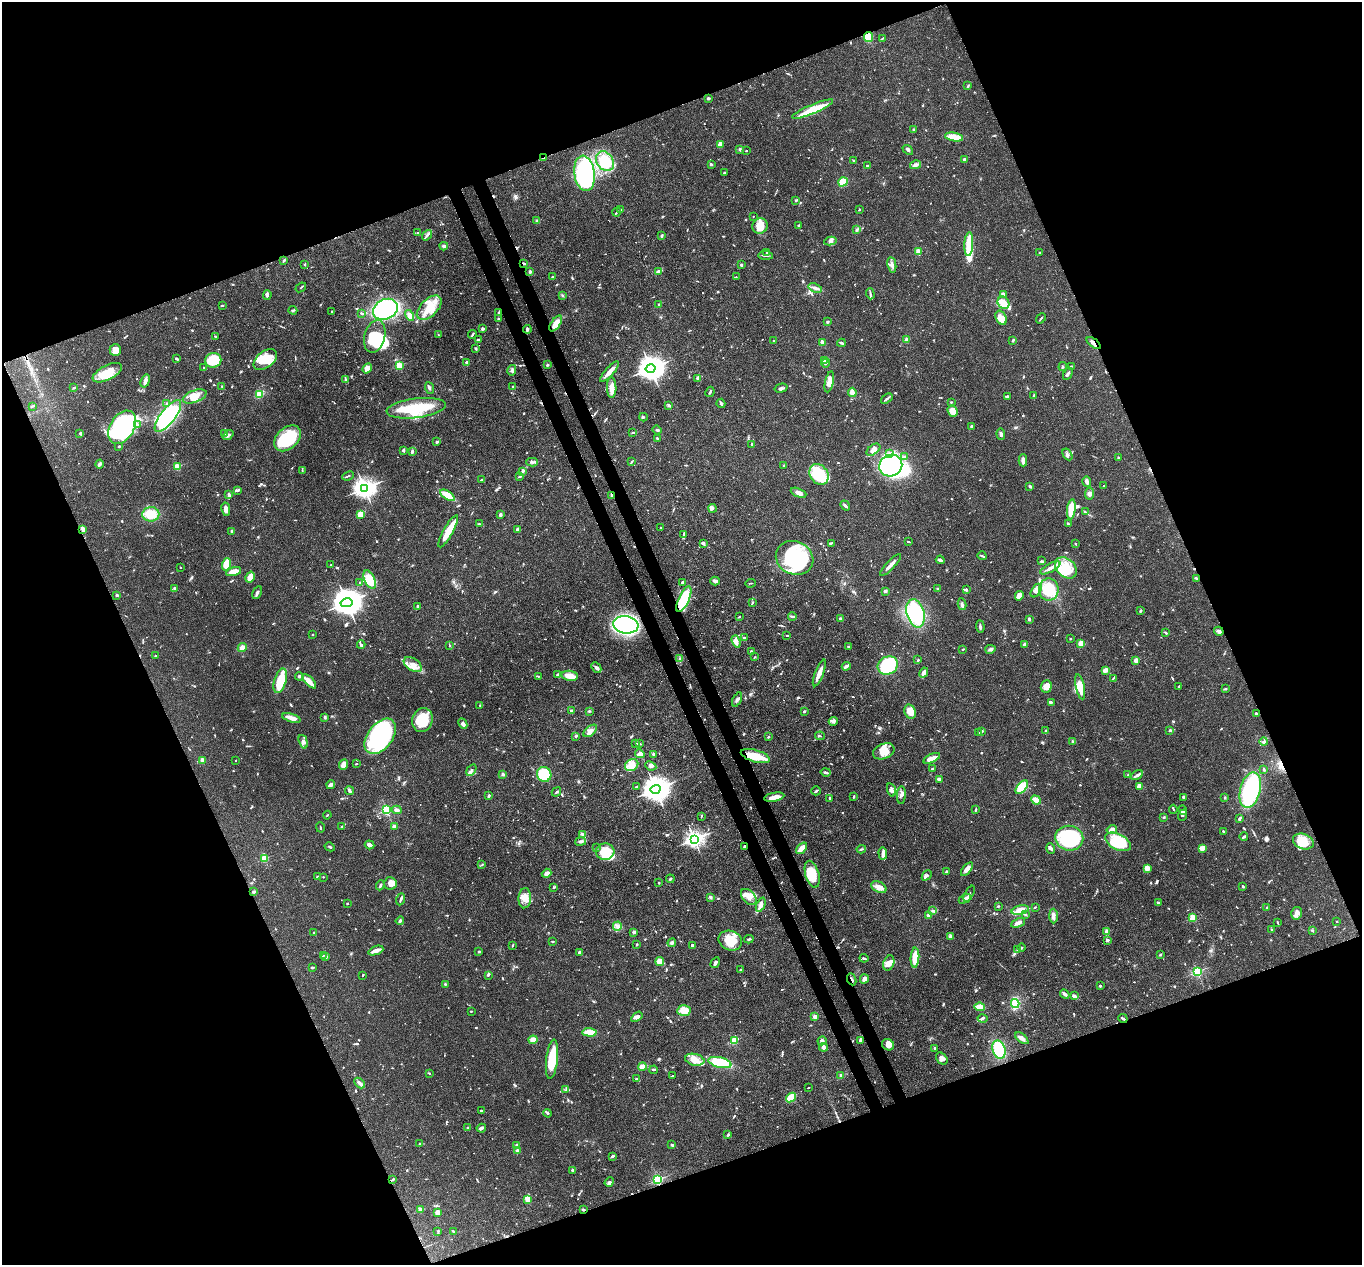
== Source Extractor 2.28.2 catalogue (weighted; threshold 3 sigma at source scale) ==
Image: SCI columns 98-5534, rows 337-5388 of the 5639 x 5584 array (HDU 1 of 3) = the unmasked area's bounding box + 8 px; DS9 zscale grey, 4 x 4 block average (1 PNG px = mean of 4 x 4 image px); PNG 1364 x 1267 px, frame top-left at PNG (2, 2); each listed source drawn as its Kron ellipse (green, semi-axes under 4 px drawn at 4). Shown black and unused: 43% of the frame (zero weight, under 3 of 4 exposures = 8% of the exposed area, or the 3 px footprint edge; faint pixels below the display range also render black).
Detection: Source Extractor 2.28.2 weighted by HDU 2 'WHT'. Background 0.0914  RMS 0.0038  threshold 0.0172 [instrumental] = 3 sigma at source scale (4.5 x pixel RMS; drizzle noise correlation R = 1.50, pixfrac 1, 0.05/0.05 arcsec/px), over >= 5 px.
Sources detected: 1227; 6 too faint to see at this stretch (4 x 4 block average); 16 inside a brighter object's white glare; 15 cosmic-ray / hot-pixel residue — neither listed nor drawn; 30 coinciding with a brighter row at this scale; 100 inside a brighter listed object's ellipse — not listed separately; of the other 1060, all 500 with FLUX_AUTO >= 1.85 (the completeness limit of this list) listed and drawn (560 fainter detections not listed), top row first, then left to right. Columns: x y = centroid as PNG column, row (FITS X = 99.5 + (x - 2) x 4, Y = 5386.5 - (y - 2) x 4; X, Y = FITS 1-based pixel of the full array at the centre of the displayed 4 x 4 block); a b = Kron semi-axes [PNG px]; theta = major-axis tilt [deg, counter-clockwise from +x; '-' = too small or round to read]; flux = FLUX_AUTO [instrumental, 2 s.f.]
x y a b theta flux
868 37 5 4 - 76
882 38 4 2 - 2.1
968 86 4 2 - 3
708 98 3 2 - 3.9
813 109 22 4 23 68
913 130 3 2 - 2.1
954 137 9 3 -10 34
720 145 4 3 - 11
740 149 3 2 - 4.2
746 150 2 2 - 3.7
908 150 6 3 -39 5.2
544 158 4 2 - 2.8
964 159 2 2 - 19
605 161 11 8 -56 71
854 161 4 2 - 2.4
711 164 2 2 - 3.7
916 165 5 3 - 6.8
868 166 3 2 - 3.3
724 172 2 2 - 6.1
584 173 18 10 -82 460
843 182 5 4 - 41
795 200 2 2 - 2.5
620 210 3 2 - 3.4
859 210 3 2 - 2.1
617 212 4 2 - 2.7
753 216 2 2 - 2.7
537 221 3 2 - 3.1
798 225 3 2 - 2.4
760 226 8 7 - 36
856 229 3 2 - 2.9
417 233 2 2 - 2.1
427 235 6 2 51 5.2
662 235 3 2 - 4.5
830 241 6 4 9 8.1
969 244 12 4 86 73
444 246 4 3 - 5.6
918 251 2 2 - 68
767 252 2 2 - 2.7
1040 252 3 2 - 2.1
766 255 7 2 -4 4.1
284 261 3 2 - 4.9
524 263 2 2 - 3.6
305 265 3 2 - 2.3
741 265 3 2 - 3.2
892 265 8 3 -81 8.3
658 271 3 2 - 2.8
530 272 2 2 - 22
553 277 2 2 - 2.7
736 277 2 2 - 2.3
301 287 6 2 39 2
815 288 7 3 -19 8.5
870 294 5 2 - 4.3
1003 294 2 2 - 16
267 295 5 2 - 4.2
562 296 3 2 - 1.9
1003 303 6 5 - 39
659 304 2 2 - 10
222 305 2 2 - 3
429 308 15 8 44 44
385 309 13 10 26 220
293 310 4 3 - 3.5
332 312 2 2 - 2.3
361 313 3 2 - 3.5
499 313 3 2 - 3.9
410 315 6 4 -61 11
1001 318 7 5 -65 21
1041 318 6 2 48 2.8
498 319 2 2 - 2.7
827 322 3 2 - 3.7
556 324 9 4 55 24
482 329 3 3 - 4.8
527 329 4 3 - 4
472 334 4 2 - 4.8
438 335 4 2 - 2.5
375 336 17 10 77 82
215 337 3 2 - 3.7
479 340 3 2 - 2.1
907 340 2 2 - 43
1013 340 3 2 - 4
774 341 2 2 - 2
822 342 3 2 - 11
841 343 4 2 - 4.2
1094 343 8 3 -37 12
476 348 3 2 - 2.8
115 350 6 5 - 20
177 359 3 2 - 4.2
265 359 13 8 37 46
213 360 8 7 - 78
825 360 3 2 - 9.3
467 362 3 2 - 6.4
826 363 4 2 - 3.7
399 365 2 2 - 170
547 365 3 2 - 2.8
1071 366 3 2 - 1.9
1063 367 4 2 - 2.1
203 368 2 2 - 2
367 368 5 3 - 13
651 368 5 4 - 3000
512 370 5 3 - 5.8
610 372 13 3 48 19
107 373 16 7 27 50
1068 374 7 3 62 5.3
697 378 4 3 - 3.4
345 379 4 2 - 3.6
145 381 7 3 72 11
829 382 11 4 78 18
222 386 2 2 - 2.1
513 387 3 2 - 2.3
74 388 3 2 - 2.4
429 388 6 2 -70 4.3
612 388 10 4 -89 17
781 388 6 3 16 5.2
710 392 5 2 - 2.8
852 392 4 3 - 17
259 394 3 2 - 33
1034 395 3 2 - 5.9
195 396 12 6 21 32
1007 396 4 2 - 3.9
887 399 6 2 35 4
951 402 2 2 - 3.2
167 403 3 3 - 3
721 403 4 2 - 7.3
669 405 4 2 - 6.5
32 406 4 2 - 2.2
416 408 30 9 7 110
952 411 6 4 -71 25
168 416 19 7 52 330
644 417 4 2 - 3.8
138 424 2 2 - 2.1
122 427 18 12 59 460
972 427 4 2 - 6.9
657 430 4 2 - 3.7
633 432 3 2 - 2.3
80 433 3 2 - 2.5
224 434 3 2 - 2
1001 434 6 3 -87 5.3
228 435 6 3 36 6
287 438 15 10 42 150
658 439 4 2 - 5.1
437 442 3 2 - 4.5
752 444 4 2 - 3.2
119 446 2 2 - 2.6
403 450 2 2 - 4.8
873 450 8 4 37 12
412 452 4 2 - 6.3
890 454 3 2 - 3.5
1067 454 6 3 -59 5.2
905 457 3 2 - 2.8
1118 458 2 2 - 2.7
1023 460 6 3 -89 11
532 462 6 2 1 5
632 462 4 2 - 2.7
100 464 4 3 - 6.1
891 465 12 10 28 590
178 466 2 2 - 110
784 466 2 2 - 3
302 470 4 2 - 2
523 471 4 2 - 3.2
819 474 11 9 -54 140
348 476 6 2 25 2.4
520 476 4 2 - 3.2
482 480 3 2 - 2
1087 481 5 3 - 7
1030 486 2 2 - 6.1
1104 486 2 2 - 2.5
364 488 4 3 - 1700
237 491 4 2 - 4.4
799 493 8 3 -23 13
1090 494 6 4 85 8
229 495 4 2 - 5.7
447 495 8 3 -34 52
611 495 3 2 - 2.2
845 506 5 2 - 4.6
712 508 4 3 - 4.1
226 509 7 4 -80 11
1071 509 10 4 82 51
1085 512 4 2 - 3.3
151 514 8 7 - 39
360 514 4 3 - 23
500 515 3 2 - 8
479 524 3 2 - 3
1068 524 4 2 - 3
661 528 3 2 - 2.1
83 529 3 2 - 16
517 529 3 2 - 4.8
232 531 3 2 - 3.9
448 531 18 4 61 42
683 534 3 2 - 2.1
908 541 2 2 - 2
703 543 4 2 - 6.1
831 543 4 2 - 2.3
1075 544 3 2 - 2
982 556 4 2 - 3.2
795 558 19 16 -26 240
940 560 4 3 - 5.4
1041 561 3 2 - 2.8
227 564 6 4 72 47
331 565 2 2 - 1.9
891 565 14 2 46 15
180 567 2 2 - 1.8
1050 568 11 3 28 11
1066 568 12 9 -42 50
233 572 8 3 17 27
250 577 6 3 60 25
1196 578 4 2 - 2.4
370 580 10 5 -66 55
715 581 4 3 - 7.5
360 583 3 2 - 2.4
682 583 3 2 - 5.4
750 583 5 2 - 2.3
174 588 2 2 - 17
938 589 3 2 - 2.5
966 590 2 2 - 4.8
1036 590 7 4 57 9.7
1049 590 11 10 - 68
885 591 3 2 - 5
257 593 7 3 62 5.8
117 595 2 2 - 16
1019 596 5 3 - 24
684 599 14 5 64 100
753 602 4 2 - 2.4
347 603 6 4 13 4300
962 604 6 3 -78 5.3
418 606 2 2 - 13
1140 611 3 2 - 2.6
915 613 14 8 -74 180
792 616 4 2 - 4.5
739 617 2 2 - 2.2
840 619 2 2 - 20
1029 619 2 2 - 6
626 625 13 8 -7 560
980 627 6 2 -86 5.2
1219 631 5 3 - 6.8
1166 633 3 2 - 3.6
313 635 2 2 - 4.4
787 636 3 2 - 1.9
745 638 2 2 - 4.9
1070 639 2 2 - 3.5
736 641 6 3 -72 18
1081 643 3 3 - 26
361 645 4 3 - 5.7
1025 645 3 2 - 6.6
450 646 4 2 - 1.9
242 647 4 4 - 12
849 647 3 2 - 2.3
963 649 2 2 - 2.1
990 649 5 3 - 5.6
751 651 2 2 - 4.1
155 655 2 2 - 2.5
755 657 2 2 - 2.1
680 658 2 2 - 1.9
918 660 2 2 - 3.3
1136 660 4 2 - 14
413 665 10 6 -34 19
888 665 10 9 - 170
846 666 4 3 - 6.4
596 668 6 3 -47 7.2
1105 670 4 2 - 19
819 673 14 2 69 29
924 673 5 3 - 13
557 675 2 2 - 4.1
299 676 4 3 - 4.2
538 676 3 2 - 2
570 676 8 5 -7 26
1113 678 3 2 - 2
280 681 13 6 74 75
309 681 9 3 -47 22
1046 687 6 5 - 16
1080 687 13 4 -78 32
1179 687 3 2 - 2.1
1226 689 3 2 - 3.1
737 699 8 3 64 7.4
1051 702 4 3 - 3.8
480 705 2 2 - 2.3
571 710 3 2 - 2.8
589 711 3 2 - 2
804 711 2 2 - 5.4
910 712 7 5 -68 28
1256 714 2 2 - 3.9
325 717 3 2 - 1.9
291 718 9 3 -17 23
422 720 12 10 76 67
833 721 4 3 - 6.4
463 723 6 3 -65 6.5
1170 730 3 3 - 2.9
590 731 8 4 40 11
981 731 3 2 - 7.5
1046 731 2 2 - 2.6
979 732 2 2 - 2
380 736 20 12 53 350
576 736 3 2 - 4.9
820 736 5 2 - 2.2
769 737 2 2 - 3.1
1073 741 3 3 - 2.7
303 742 7 4 -73 8
1264 742 4 3 - 5
636 744 3 2 - 2.3
639 744 3 2 - 2.5
884 751 11 7 22 32
640 754 5 4 - 14
653 754 2 2 - 20
755 756 15 6 -16 48
932 758 9 4 25 29
202 760 2 2 - 48
235 761 2 2 - 3.9
356 764 2 2 - 2.2
343 765 5 4 - 14
632 765 7 5 32 17
651 766 6 4 -25 6
933 769 2 2 - 4.3
1264 769 3 2 - 2.2
471 770 6 3 58 5.4
826 772 5 2 - 6
503 774 3 2 - 5
544 774 7 7 - 150
1128 775 3 2 - 2.3
1137 775 6 3 32 6.2
939 780 4 3 - 6.7
331 785 4 2 - 14
1139 786 4 3 - 14
636 787 2 2 - 2.2
1022 787 8 4 51 81
655 789 5 4 - 3200
891 790 7 4 -73 7.2
1250 790 18 10 75 210
349 791 4 2 - 6.8
816 791 5 2 - 3.8
556 792 5 2 - 2.4
489 795 4 2 - 2.7
901 795 9 4 87 9.3
854 796 3 2 - 2.1
774 797 10 3 11 24
1183 797 3 3 - 2.7
830 798 2 2 - 4.4
1225 798 3 3 - 2.4
1036 800 5 3 - 13
1173 809 4 2 - 2.3
387 810 2 2 - 330
397 810 5 3 - 14
976 810 4 2 - 2.5
1183 810 5 2 - 3.3
327 815 4 2 - 1.9
1182 815 6 3 67 7
701 816 3 2 - 2.1
1164 817 3 2 - 2.2
1240 818 4 2 - 4.1
342 826 3 2 - 2.5
394 826 4 3 - 5.6
320 827 5 2 - 2.1
1112 830 5 4 - 12
1224 832 3 2 - 4.5
583 834 4 2 - 3.6
1244 837 4 2 - 4.4
1069 838 14 12 -9 200
694 839 3 2 - 1200
580 842 5 3 - 7.3
1118 842 14 8 -27 110
1303 842 11 7 -20 46
369 845 5 3 - 7.6
330 847 5 2 - 3.1
744 847 3 2 - 2.7
597 848 4 2 - 2.2
802 848 7 2 50 29
1051 848 5 3 - 5.9
1202 848 4 3 - 21
861 849 4 2 - 3.2
605 852 9 8 - 71
883 853 6 4 -88 8.7
265 859 2 2 - 140
482 865 3 2 - 2.2
1147 868 3 3 - 23
967 869 8 4 50 16
946 872 3 2 - 3
547 873 5 3 - 11
812 874 14 7 -74 61
927 875 6 3 48 5.6
317 877 4 2 - 3.7
323 877 2 2 - 1.9
670 879 4 2 - 3
390 883 6 6 - 17
659 883 2 2 - 2.5
380 885 5 2 - 3.7
1243 886 3 2 - 2.6
554 887 4 2 - 2.2
879 887 8 5 -28 17
254 892 3 2 - 5.6
969 894 9 2 62 4.6
710 897 3 3 - 3.9
749 897 9 6 -46 16
525 898 10 6 85 21
401 899 6 2 67 5
965 899 6 3 27 7.4
1158 903 2 2 - 4.9
347 904 2 2 - 2.6
761 905 7 2 67 25
998 906 3 2 - 2.5
1035 907 3 2 - 1.9
1267 907 3 2 - 2.2
1020 910 9 4 14 27
933 911 4 2 - 3.3
1297 913 6 5 - 13
1025 914 3 2 - 2.8
928 916 3 2 - 5.3
1053 916 7 3 -89 14
1193 917 2 2 - 110
400 921 4 3 - 4.4
1337 921 2 2 - 2.3
1018 923 7 3 25 10
1278 923 3 2 - 2.5
617 926 4 3 - 6.8
1272 930 4 2 - 2.4
1312 930 4 2 - 2.5
634 932 2 2 - 30
1107 932 4 3 - 17
314 933 3 2 - 3.2
950 936 3 2 - 2.5
749 939 4 2 - 3.2
1107 940 4 3 - 3.8
730 941 12 9 -20 50
553 942 2 2 - 2.9
672 943 4 3 - 5.1
637 944 2 2 - 2.2
513 945 4 2 - 2.3
692 946 3 2 - 6.6
1021 948 4 2 - 3.1
1018 949 3 3 - 3.9
376 950 8 3 21 17
479 952 2 2 - 4.6
579 952 3 2 - 6.2
323 955 3 2 - 2.1
1160 955 2 2 - 2.5
326 956 3 2 - 4.7
864 958 4 2 - 4.4
915 958 10 4 86 43
660 962 4 3 - 24
715 963 6 3 59 6.5
889 963 8 5 70 20
312 967 3 2 - 3.8
741 970 3 2 - 3
1197 972 2 2 - 310
363 975 2 2 - 2.1
488 975 3 3 - 2.5
852 979 6 2 -65 3.3
864 979 4 3 - 11
445 984 3 2 - 2
1100 986 2 2 - 5.7
1065 994 5 3 - 7.8
1074 996 4 3 - 7.1
1015 1003 4 3 - 75
980 1007 5 3 - 44
684 1010 7 5 5 33
471 1011 2 2 - 2
637 1017 6 4 35 10
815 1017 2 2 - 50
1123 1018 5 2 - 4.5
982 1019 5 2 - 2.3
590 1032 7 3 -4 41
1022 1038 8 3 -38 13
533 1040 4 4 - 15
734 1040 2 2 - 120
860 1040 4 2 - 8.6
822 1041 4 4 - 5.8
888 1045 6 5 - 14
824 1047 4 4 - 6.6
935 1048 3 2 - 3.3
999 1050 9 6 -72 110
552 1059 20 6 84 83
942 1059 7 5 -48 12
695 1060 10 5 -13 21
720 1063 12 5 -13 67
642 1067 4 3 - 18
654 1070 4 2 - 2
429 1073 3 2 - 2.4
672 1076 3 2 - 2.2
841 1076 2 2 - 28
636 1079 3 2 - 4.7
359 1083 6 2 -45 12
808 1088 2 2 - 2
565 1090 4 2 - 2.4
791 1098 5 3 - 58
481 1111 3 2 - 2
548 1113 4 3 - 3.1
468 1128 2 2 - 2.6
481 1128 4 2 - 10
728 1135 3 2 - 4.3
419 1144 2 2 - 2
516 1145 3 2 - 3.1
672 1145 3 2 - 3.5
517 1151 4 4 - 4.4
612 1156 3 2 - 6.1
572 1170 2 2 - 16
658 1179 2 2 - 310
392 1180 3 2 - 4.3
609 1182 5 2 - 6.1
527 1199 3 3 - 16
421 1209 2 2 - 54
583 1210 3 2 - 2.5
438 1213 3 3 - 20
453 1231 3 2 - 2.3
438 1232 3 2 - 2.7
Overlapping masked pixels (flux is a lower limit): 12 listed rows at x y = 868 37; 544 158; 524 263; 1094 343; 611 495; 684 599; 755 756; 744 847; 852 979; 1123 1018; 392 1180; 583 1210
Diffuse or blended objects may show on this block-average render without a row.